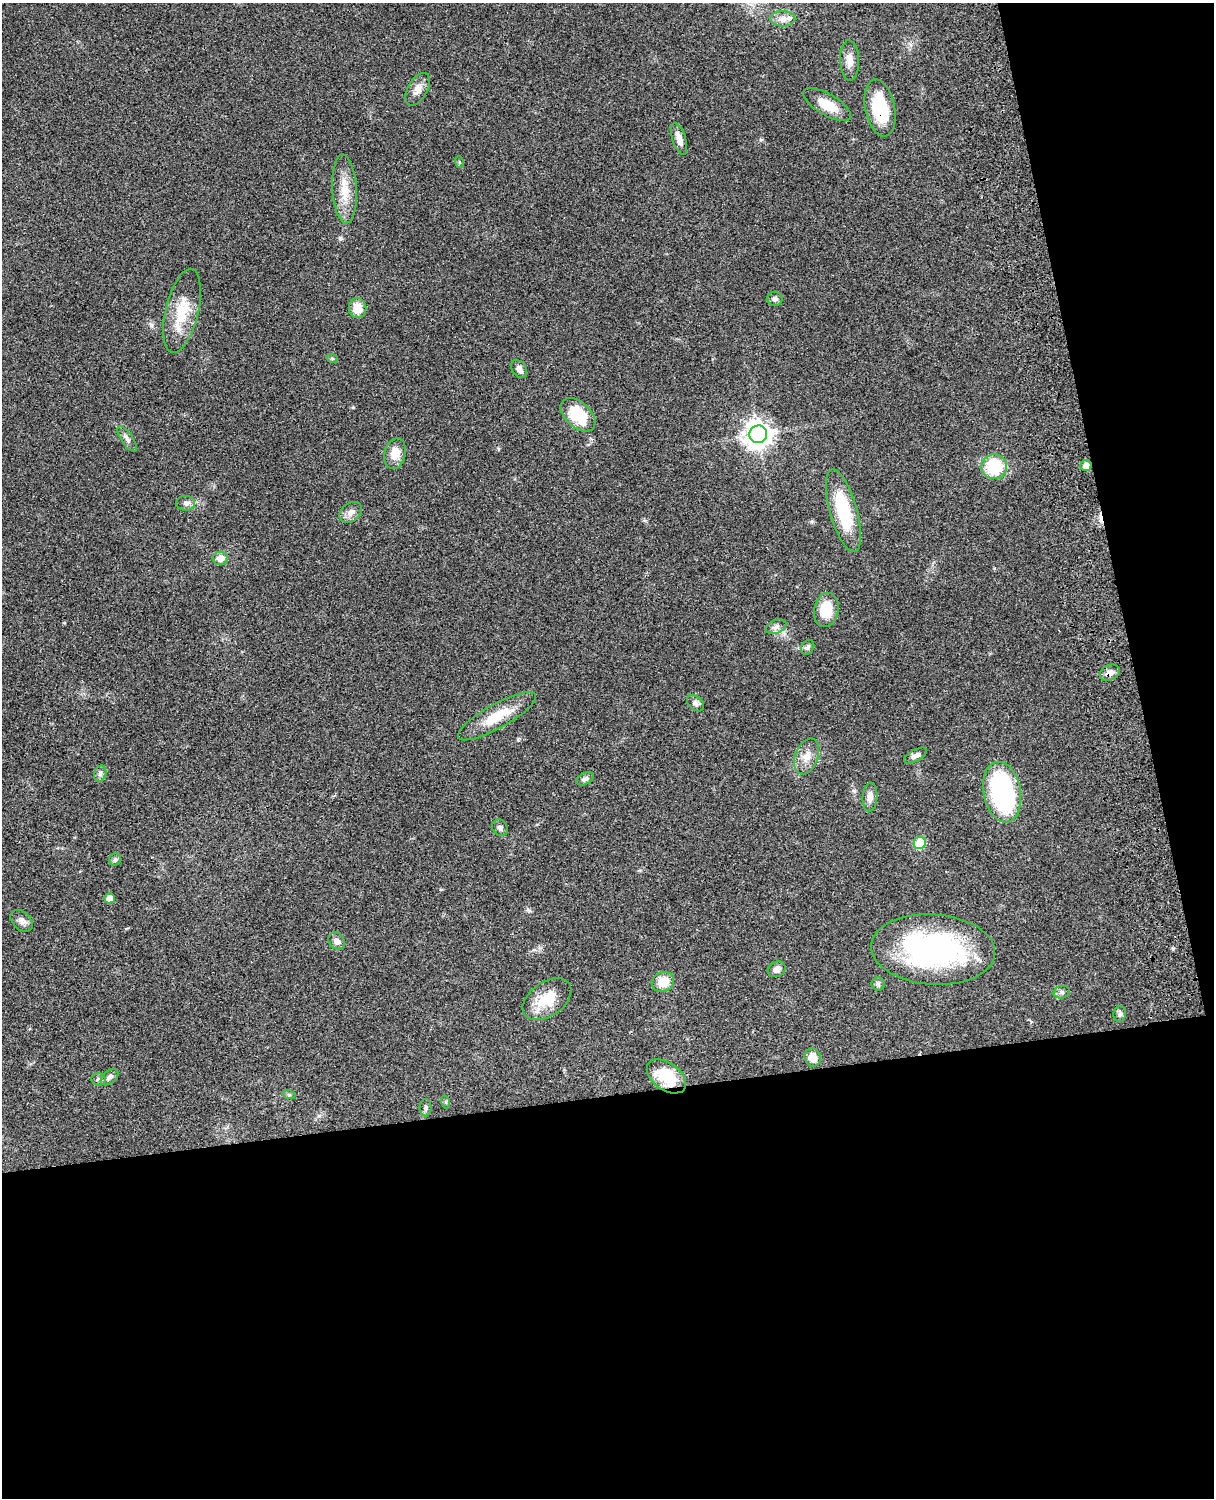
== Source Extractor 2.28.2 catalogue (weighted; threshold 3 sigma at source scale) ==
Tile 12 of 4 x 3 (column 4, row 3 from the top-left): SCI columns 3758-4969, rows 277-1772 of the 5088 x 4927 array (HDU 1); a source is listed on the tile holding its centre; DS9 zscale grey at full resolution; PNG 1216 x 1500 px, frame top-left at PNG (2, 3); each listed source drawn as its Kron ellipse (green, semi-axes under 4 px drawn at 4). Shown black and unused: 33% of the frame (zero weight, under 3 of 4 exposures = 6% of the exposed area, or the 3 px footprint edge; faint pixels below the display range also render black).
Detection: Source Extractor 2.28.2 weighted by HDU 2 'WHT'; one run over the whole footprint, this tile lists its part. Background 0.0792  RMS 0.0058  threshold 0.0262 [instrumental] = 3 sigma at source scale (4.5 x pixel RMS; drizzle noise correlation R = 1.50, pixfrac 1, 0.05/0.05 arcsec/px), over >= 5 px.
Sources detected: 56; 1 cosmic-ray / hot-pixel residue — neither listed nor drawn; the other 55 listed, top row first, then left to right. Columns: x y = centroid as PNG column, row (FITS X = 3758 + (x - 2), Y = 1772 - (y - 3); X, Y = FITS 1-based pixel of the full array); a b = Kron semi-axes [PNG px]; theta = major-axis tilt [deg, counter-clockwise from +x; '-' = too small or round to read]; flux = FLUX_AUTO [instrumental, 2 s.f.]
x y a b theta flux
783 19 12 7 2 3.4
850 60 20 9 -88 5.3
418 89 18 9 59 4.8
827 105 27 10 -30 11
880 108 29 14 -79 26
679 139 16 6 -72 4.2
459 162 6 4 -71 0.67
344 189 34 12 -87 12
775 299 7 7 - 1.8
357 308 10 9 - 8.6
182 311 43 16 76 19
332 358 6 4 -19 0.77
519 369 10 7 -55 3.1
578 415 20 12 -43 21
758 434 9 8 - 630
127 439 15 5 -55 2.3
395 454 15 10 74 7.5
1086 466 5 5 - 4.5
994 467 12 12 - 26
186 503 9 7 -3 2.2
843 511 43 13 -74 32
351 512 12 9 39 3.5
220 558 7 6 - 4.6
826 610 17 12 79 14
776 627 11 6 22 2.2
808 647 8 6 53 1.3
1110 673 11 7 24 3.7
695 703 10 6 -42 1.9
497 716 44 12 29 17
807 756 19 11 70 6.6
915 756 13 5 29 2.4
100 774 8 6 73 1.6
585 779 9 6 23 1.9
1002 792 30 18 -79 81
870 797 14 7 86 4.1
500 828 9 7 -55 1.7
920 843 6 6 - 27
115 860 6 6 - 1.2
110 898 5 5 - 4.9
22 921 12 9 -44 2.9
337 941 9 7 -54 2.7
933 949 62 35 -4 120
777 969 9 7 27 2.8
663 982 11 10 - 9
878 984 6 6 - 1.3
1062 992 8 6 14 1.6
547 999 27 17 35 16
1120 1014 8 6 79 1.6
813 1057 9 7 -70 6.3
666 1076 22 13 -36 20
109 1077 10 6 40 2.4
99 1079 7 6 - 1.4
289 1095 6 4 -19 0.85
446 1102 6 4 -72 0.85
425 1108 8 6 90 1.4
Overlapping masked pixels (flux is a lower limit): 3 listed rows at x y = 880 108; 1110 673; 666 1076
Unlisted compact peaks at least as high as the median listed source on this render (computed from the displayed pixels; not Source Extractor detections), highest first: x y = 854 791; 353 407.